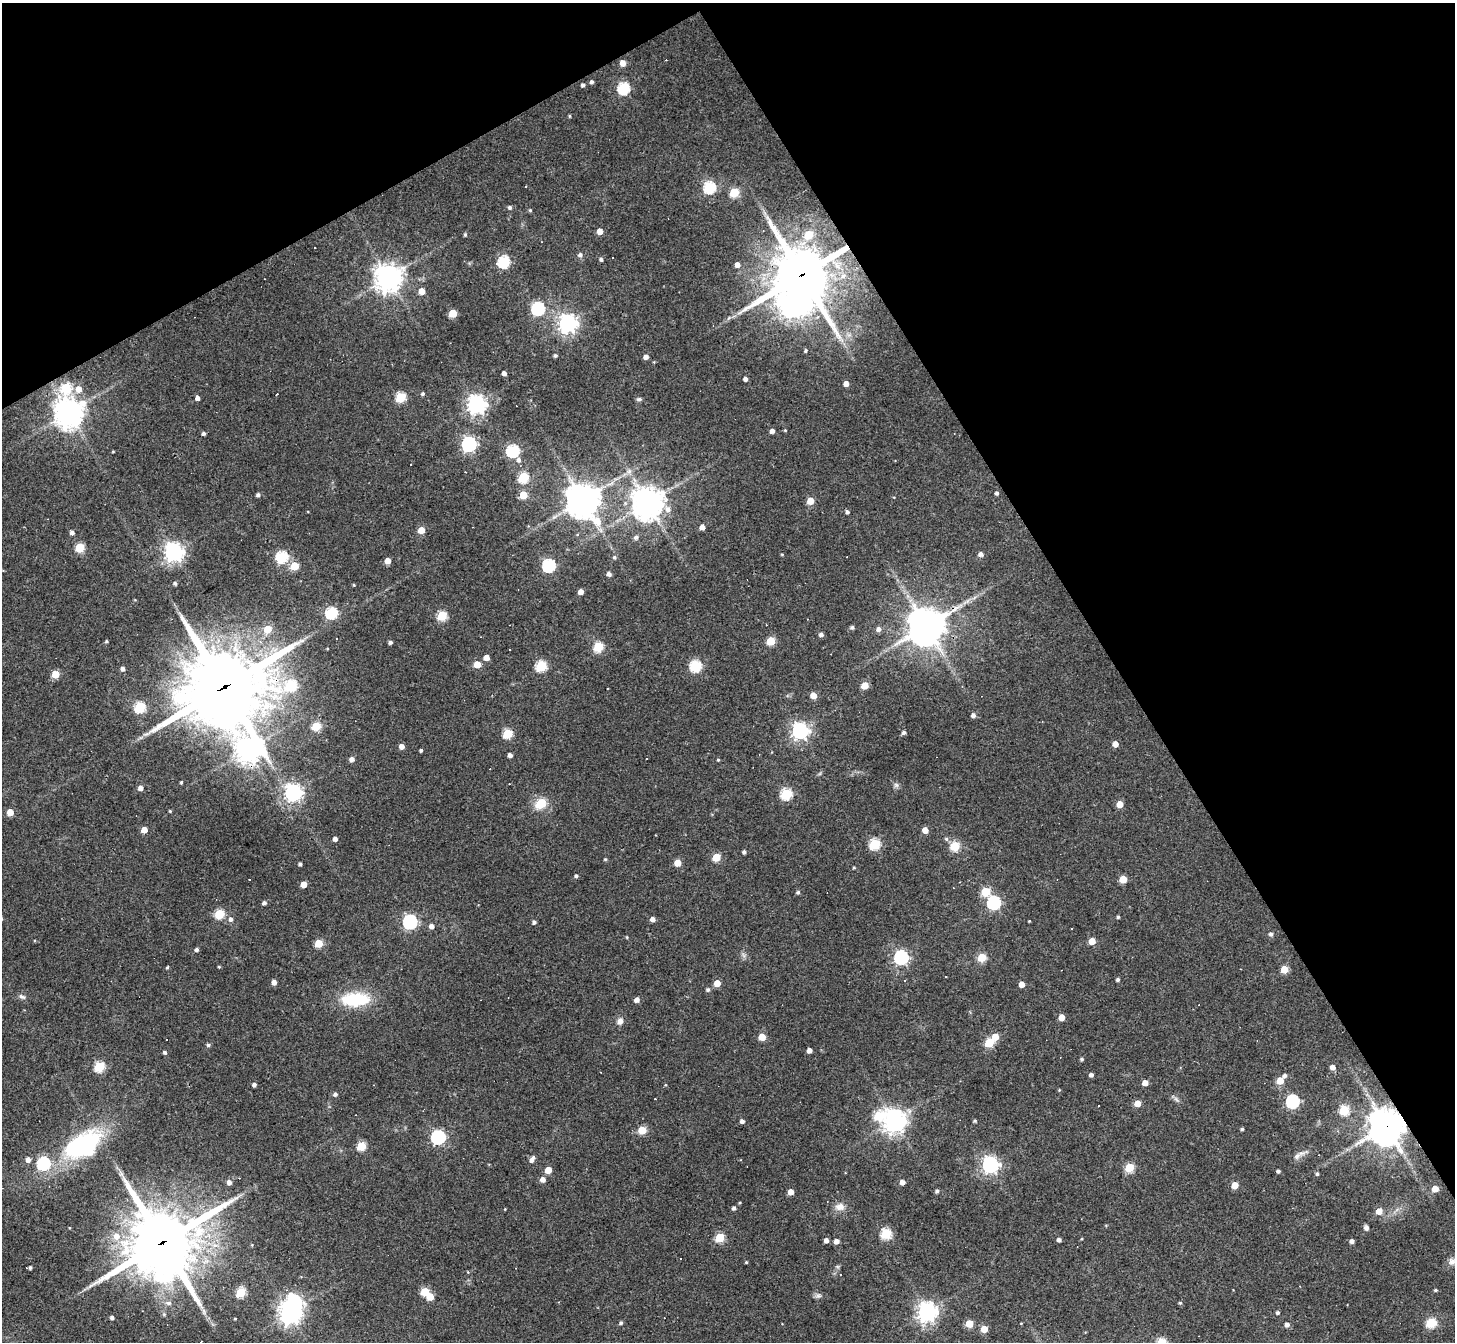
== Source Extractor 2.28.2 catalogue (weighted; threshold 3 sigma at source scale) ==
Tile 3 of 4 x 4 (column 3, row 1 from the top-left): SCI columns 2906-4358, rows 4310-5649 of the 5810 x 5801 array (HDU 1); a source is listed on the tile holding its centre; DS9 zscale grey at full resolution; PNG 1457 x 1344 px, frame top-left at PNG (2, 3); no overlay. Shown black and unused: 31% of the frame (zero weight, under 3 of 4 exposures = <1% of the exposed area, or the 3 px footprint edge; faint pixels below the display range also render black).
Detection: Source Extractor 2.28.2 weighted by HDU 2 'WHT'; one run over the whole footprint, this tile lists its part. Background 0.077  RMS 0.0055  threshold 0.025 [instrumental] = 3 sigma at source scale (4.5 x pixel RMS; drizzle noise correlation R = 1.50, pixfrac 1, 0.05/0.05 arcsec/px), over >= 5 px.
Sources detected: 266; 3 inside a brighter object's white glare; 17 cosmic-ray / hot-pixel residue — not listed; the other 246 listed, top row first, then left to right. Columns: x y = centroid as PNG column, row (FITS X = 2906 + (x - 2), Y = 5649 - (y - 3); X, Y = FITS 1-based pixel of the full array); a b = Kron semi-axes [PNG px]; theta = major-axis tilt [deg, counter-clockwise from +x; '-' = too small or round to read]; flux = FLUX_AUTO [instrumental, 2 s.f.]
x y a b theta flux
623 63 5 5 - 4.8
591 82 4 4 - 1.4
583 85 4 4 - 1.4
623 88 6 5 - 62
570 116 5 3 - 0.57
526 186 3 2 - 0.42
709 187 6 6 - 60
734 192 5 5 - 28
510 207 5 4 - 1.2
530 210 5 4 - 0.63
600 231 4 4 - 5.5
465 235 5 4 - 0.79
808 235 6 5 - 14
580 255 6 5 - 1.7
601 259 5 4 - 1.2
504 262 6 5 - 62
737 265 5 5 - 3.2
802 275 19 18 - 3000
388 277 9 8 - 630
422 291 5 5 - 6.6
791 307 10 8 -14 270
538 309 6 6 - 77
453 313 5 5 - 16
567 323 7 7 - 280
805 351 4 4 - 0.85
555 355 5 4 - 0.83
646 357 4 4 - 2.3
504 373 4 4 - 2.4
745 379 4 4 - 2
846 384 4 4 - 3.6
66 388 7 6 - 36
78 389 7 7 - 4.5
423 394 4 4 - 0.96
401 397 5 5 - 36
197 398 4 4 - 2.2
639 399 7 4 9 1.1
476 404 7 7 - 290
69 412 9 9 - 730
772 431 4 4 - 2.1
204 433 4 4 - 1.2
469 444 6 6 - 130
113 451 4 3 - 0.44
513 451 6 6 - 68
518 460 6 5 - 1.9
629 471 7 5 45 1.6
523 477 5 5 - 36
997 493 4 4 - 1.3
258 495 4 4 - 1.5
523 495 5 5 - 15
583 500 12 10 -60 930
810 501 5 5 - 9.9
648 502 10 10 - 800
668 509 8 8 - 3.3
847 512 4 4 - 1.3
702 527 4 4 - 4.2
421 530 5 4 - 9.3
72 533 5 4 - 1.9
578 534 3 3 - 1.2
636 537 5 5 - 1.7
80 547 5 5 - 27
174 552 7 7 - 290
782 554 5 3 - 0.49
981 554 5 5 - 2.3
282 557 6 5 - 60
614 557 5 5 - 0.91
387 561 5 4 - 5.6
549 565 6 6 - 75
294 566 5 5 - 20
609 574 5 4 - 2.1
175 583 4 4 - 1.1
354 585 4 3 - 0.54
581 592 4 4 - 3.3
331 613 6 5 - 56
442 615 5 5 - 32
926 626 12 11 - 1400
852 627 4 4 - 1.4
268 629 6 5 - 11
878 629 6 5 - 2.4
821 635 5 4 - 1.8
106 641 4 3 - 0.68
771 641 5 5 - 20
390 642 4 4 - 1.3
598 647 5 5 - 31
509 650 3 3 - 1.1
486 658 5 4 - 4.7
477 664 5 5 - 8.4
541 666 5 5 - 44
695 666 6 5 - 50
123 669 4 4 - 1.9
55 674 5 5 - 12
291 685 10 6 20 37
864 685 5 5 - 11
224 687 33 26 23 4700
813 696 5 4 - 7
140 707 5 5 - 47
973 715 5 5 - 1.8
316 726 5 5 - 24
800 731 6 6 - 200
904 732 4 4 - 1.5
508 734 5 5 - 30
1115 744 5 4 - 4.6
401 746 4 4 - 3.7
248 750 10 9 - 490
421 750 3 3 - 0.98
510 755 4 4 - 2.3
352 759 5 5 - 2.4
718 760 4 4 - 0.54
181 782 3 3 - 0.73
896 785 7 6 - 1.4
140 788 5 5 - 2.6
293 792 7 6 - 220
786 794 6 5 - 49
540 804 14 11 36 9.6
1119 804 5 4 - 8.4
170 811 4 3 - 0.52
10 812 5 4 - 7
144 830 5 4 - 6.4
925 830 4 4 - 5.7
335 839 4 4 - 2.2
946 839 6 5 - 1
874 844 5 5 - 43
955 846 5 5 - 29
744 852 4 4 - 1.4
716 857 5 5 - 16
605 859 4 3 - 0.64
677 863 5 5 - 9.3
300 864 4 3 - 1.2
854 867 3 3 - 0.54
576 876 4 4 - 1.1
1123 879 5 5 - 12
304 884 5 4 - 6.5
798 892 5 4 - 1.1
985 892 5 5 - 19
264 903 4 4 - 1.6
994 903 7 6 - 67
219 914 5 5 - 29
1118 917 4 3 - 0.86
231 919 6 5 - 1.8
653 919 4 4 - 2.9
1029 921 2 2 - 0.36
410 922 6 6 - 110
534 922 4 4 - 1.4
431 926 5 4 - 2.6
1271 934 5 5 - 1.4
627 937 4 4 - 0.51
1092 941 5 5 - 8.7
319 943 5 5 - 16
196 950 4 4 - 1.4
901 957 6 6 - 120
982 957 5 5 - 19
167 967 4 3 - 0.59
219 967 4 3 - 0.53
1284 969 5 5 - 14
946 976 3 2 - 0.5
1118 980 4 4 - 1.2
274 982 4 4 - 3
717 983 5 4 - 7.8
1022 984 4 4 - 4.8
708 990 5 5 - 1.1
22 997 10 5 -27 1.5
355 999 31 14 2 28
637 1000 5 4 - 2.9
1061 1017 4 4 - 6.3
620 1021 8 7 - 2.7
762 1037 5 4 - 9.8
995 1037 5 5 - 8.2
166 1040 3 2 - 0.63
989 1043 5 5 - 27
208 1045 5 4 - 1.1
809 1050 4 4 - 3.4
165 1052 4 4 - 1.2
1082 1059 4 4 - 0.91
99 1067 5 5 - 37
1333 1067 4 4 - 3.6
1091 1075 4 4 - 1.7
1285 1076 4 4 - 1.7
1280 1081 5 5 - 9.5
1145 1083 4 4 - 5
254 1085 4 4 - 1.7
1059 1090 4 3 - 0.48
335 1094 5 4 - 1.4
1176 1099 8 5 -45 1.4
1292 1101 6 6 - 75
1137 1103 5 4 - 7.4
1344 1110 5 5 - 32
878 1116 7 6 - 26
894 1120 7 7 - 500
742 1121 4 4 - 1.7
975 1121 3 3 - 0.77
1386 1126 12 11 - 1100
1242 1129 4 3 - 0.88
642 1130 5 5 - 19
438 1137 6 6 - 110
82 1145 50 26 40 59
361 1146 5 5 - 24
1297 1156 11 7 47 2.5
532 1159 7 4 64 2.6
28 1160 5 5 - 2.5
43 1163 6 6 - 77
990 1165 6 6 - 200
1129 1167 5 5 - 25
548 1170 5 4 - 9
1278 1171 4 4 - 1.5
1317 1174 4 4 - 0.92
543 1179 5 5 - 3.2
229 1182 5 5 - 2.6
902 1182 4 4 - 3.7
1235 1185 5 5 - 11
1435 1189 5 4 - 6.8
937 1191 4 4 - 1.3
791 1192 4 4 - 6
740 1202 4 3 - 0.48
840 1207 13 9 -4 3.9
734 1208 4 4 - 1.4
505 1209 3 2 - 0.38
1379 1211 5 5 - 5.5
1366 1228 6 5 - 1.7
886 1233 5 5 - 42
116 1236 8 8 - 4.9
720 1237 5 5 - 27
826 1240 4 4 - 2.4
1059 1240 4 4 - 1.9
836 1241 4 4 - 3.5
1352 1241 4 4 - 1.9
162 1242 24 21 32 4200
680 1259 2 2 - 0.34
1452 1261 10 9 - 2.6
746 1262 3 3 - 0.57
30 1268 5 4 - 1.2
1435 1290 4 3 - 0.79
241 1292 5 5 - 34
425 1292 5 5 - 19
818 1296 7 4 0 1.4
1180 1303 4 4 - 0.7
200 1305 13 6 -51 3.1
927 1312 7 7 - 320
290 1313 7 7 - 420
1278 1313 4 4 - 1.1
112 1318 4 3 - 1.6
235 1319 3 2 - 0.46
621 1323 4 4 - 1
1431 1323 5 5 - 31
969 1324 5 5 - 12
1287 1325 5 5 - 2.3
984 1329 5 5 - 11
201 1342 3 2 - 0.56
Overlapping masked pixels (flux is a lower limit): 5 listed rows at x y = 802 275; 926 626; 224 687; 1386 1126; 162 1242
Isophote crosses this tile's border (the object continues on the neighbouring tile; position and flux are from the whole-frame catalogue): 1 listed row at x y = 201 1342